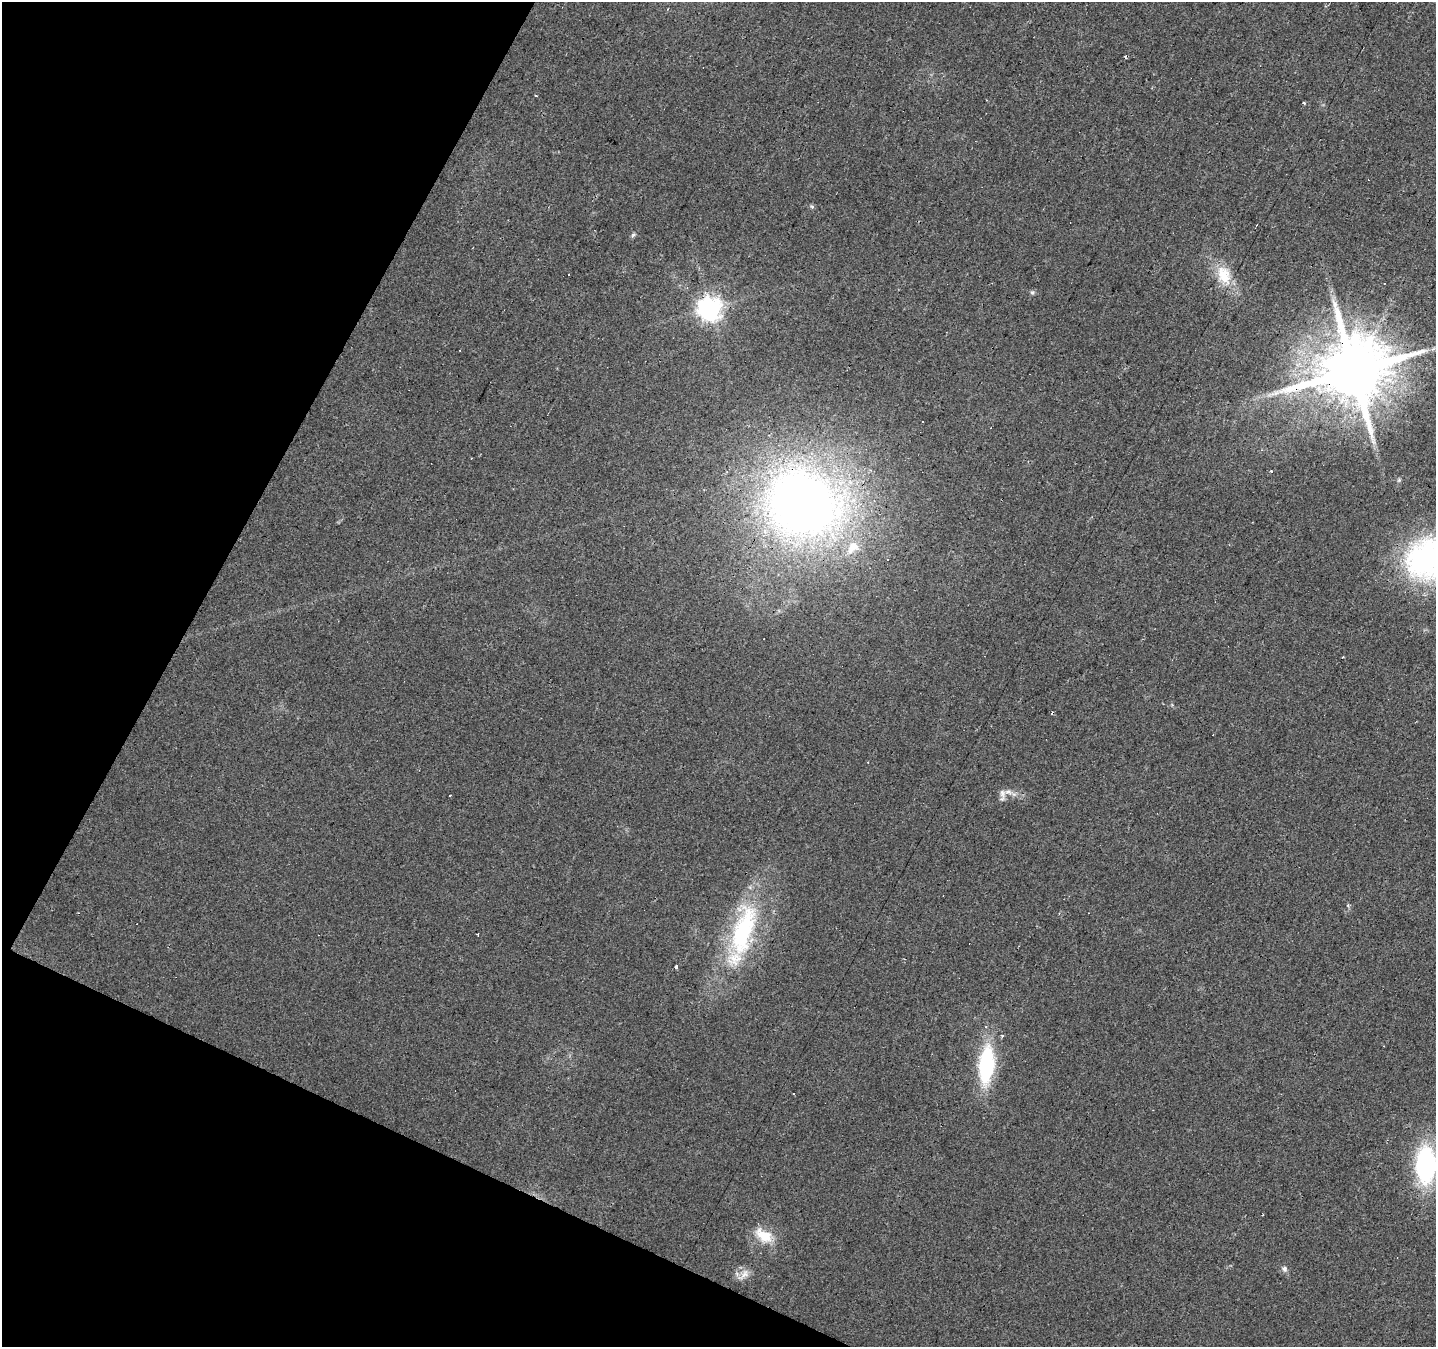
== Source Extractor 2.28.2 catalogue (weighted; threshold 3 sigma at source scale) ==
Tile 9 of 4 x 4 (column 1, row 3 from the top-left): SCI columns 5-1438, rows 1610-2954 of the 5741 x 5842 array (HDU 1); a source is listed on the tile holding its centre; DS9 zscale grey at full resolution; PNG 1438 x 1349 px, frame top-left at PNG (2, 2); no overlay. Shown black and unused: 22% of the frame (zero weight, under 2 of 3 exposures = <1% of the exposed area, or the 3 px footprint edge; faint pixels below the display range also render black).
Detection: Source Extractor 2.28.2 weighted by HDU 2 'WHT'; one run over the whole footprint, this tile lists its part. Background 0.0257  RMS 0.0058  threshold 0.0261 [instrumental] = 3 sigma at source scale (4.5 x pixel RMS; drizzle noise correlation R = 1.50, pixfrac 1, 0.0396/0.0396 arcsec/px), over >= 5 px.
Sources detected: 43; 14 cosmic-ray / hot-pixel residue — not listed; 1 inside a brighter listed object's ellipse — not listed separately; the other 28 listed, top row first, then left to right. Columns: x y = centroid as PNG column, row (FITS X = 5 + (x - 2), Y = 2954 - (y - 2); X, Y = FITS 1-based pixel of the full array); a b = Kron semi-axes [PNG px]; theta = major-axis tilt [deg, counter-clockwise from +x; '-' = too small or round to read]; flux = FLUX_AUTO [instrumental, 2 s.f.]
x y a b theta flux
535 95 3 2 - 0.81
1304 103 3 3 - 4.1
812 207 6 5 - 0.97
633 235 6 5 - 1.1
1224 275 29 18 -75 17
1032 292 7 5 42 1.1
710 308 8 8 - 500
1433 349 7 4 19 1.3
460 350 2 2 - 0.38
1353 371 19 17 40 6400
1271 471 3 2 - 0.77
1399 480 6 5 - 0.95
804 504 67 58 -21 520
853 547 21 12 52 11
1427 559 55 48 18 120
887 560 3 3 - 0.72
1053 713 4 3 - 5.9
1008 792 15 7 -9 3.9
743 931 78 28 74 79
477 934 3 2 - 0.62
676 966 4 3 - 3.2
1002 1036 4 4 - 0.84
1384 1046 3 2 - 0.34
986 1065 36 14 85 60
1426 1165 36 20 90 79
764 1235 26 14 -32 14
1284 1269 9 8 - 2
744 1275 21 9 44 4.9
Overlapping masked pixels (flux is a lower limit): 3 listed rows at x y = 1353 371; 804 504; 1053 713
Isophote crosses this tile's border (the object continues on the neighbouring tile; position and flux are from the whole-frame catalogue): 2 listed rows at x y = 1427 559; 1426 1165
Unlisted compact peaks at least as high as the median listed source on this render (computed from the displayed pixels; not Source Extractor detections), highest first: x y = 1348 905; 1172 705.